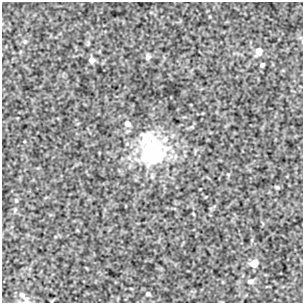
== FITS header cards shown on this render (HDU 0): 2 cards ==
NAXIS1  =                  301
NAXIS2  =                  301

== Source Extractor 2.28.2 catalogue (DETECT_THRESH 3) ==
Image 301 x 301 px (HDU 0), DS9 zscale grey, 1 PNG px = 1 image px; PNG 305 x 305 px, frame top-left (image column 1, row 301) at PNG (2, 2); no overlay
Background 395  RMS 0.96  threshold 2.88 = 3 sigma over >= 5 px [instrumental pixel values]
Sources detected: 14; all 14 listed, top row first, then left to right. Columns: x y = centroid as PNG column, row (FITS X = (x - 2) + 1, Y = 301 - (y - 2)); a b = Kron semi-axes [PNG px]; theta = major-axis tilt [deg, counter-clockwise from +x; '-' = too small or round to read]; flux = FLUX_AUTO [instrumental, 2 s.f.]
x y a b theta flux
25 41 6 4 19 94
259 51 8 7 - 540
148 57 8 6 77 180
92 60 6 6 - 260
262 65 4 3 - 120
127 124 8 7 - 290
152 151 36 27 -76 6900
277 187 5 4 - 82
16 200 5 4 - 77
254 263 6 5 - 1200
250 281 7 6 - 230
148 294 5 5 - 120
22 295 10 6 -54 210
26 301 8 7 - 180
At the frame edge (FLAGS 8, measured only in part): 1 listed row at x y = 26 301